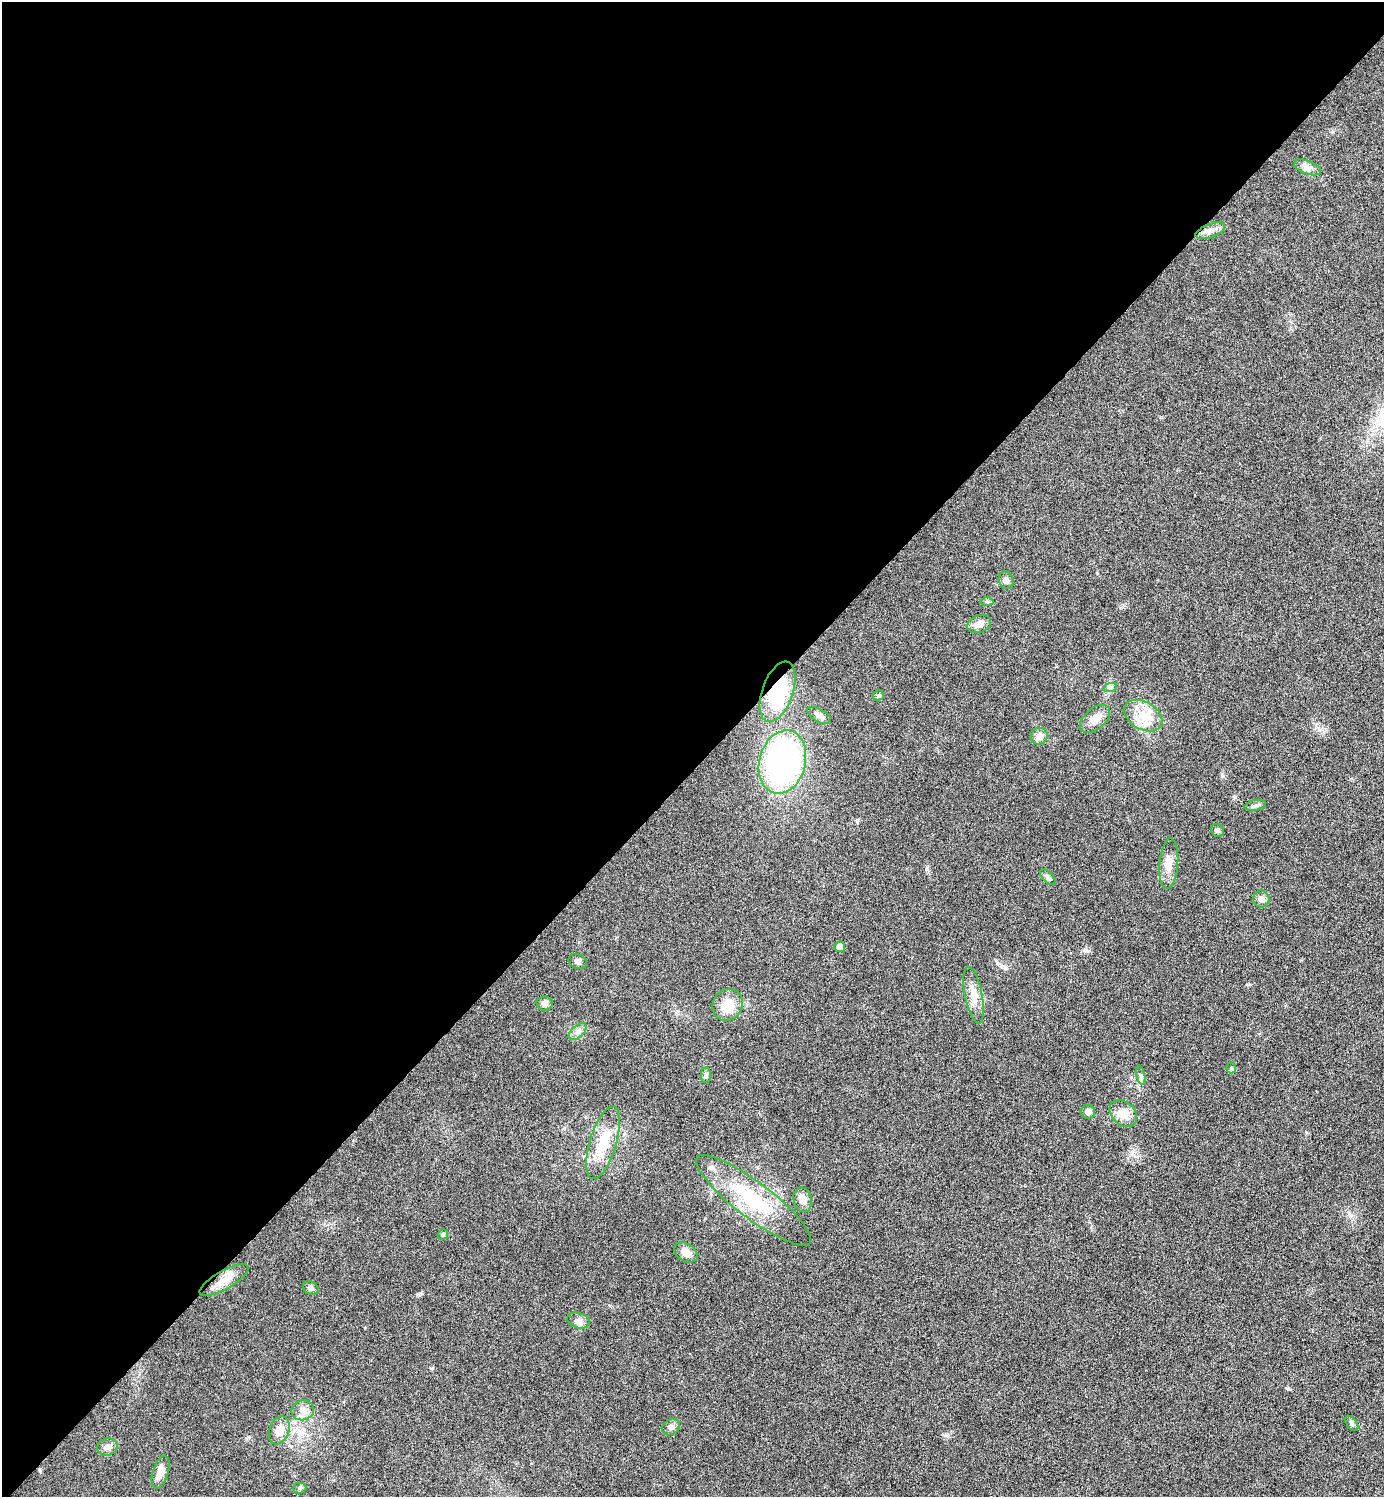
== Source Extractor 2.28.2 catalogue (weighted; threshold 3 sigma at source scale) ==
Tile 5 of 4 x 4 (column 1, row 2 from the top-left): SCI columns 160-1541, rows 2996-4490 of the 5987 x 5987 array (HDU 1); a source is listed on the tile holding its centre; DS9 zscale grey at full resolution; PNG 1386 x 1499 px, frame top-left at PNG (2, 2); each listed source drawn as its Kron ellipse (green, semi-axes under 4 px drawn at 4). Shown black and unused: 51% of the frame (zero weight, under 4 of 8 exposures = <1% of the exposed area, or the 3 px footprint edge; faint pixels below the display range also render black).
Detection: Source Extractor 2.28.2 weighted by HDU 2 'WHT'; one run over the whole footprint, this tile lists its part. Background 0.0326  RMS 0.0037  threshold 0.0151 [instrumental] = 3 sigma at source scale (4.09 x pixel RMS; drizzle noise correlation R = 1.36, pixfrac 0.8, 0.05/0.05 arcsec/px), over >= 5 px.
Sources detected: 45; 1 inside a brighter listed object's ellipse — not listed separately; the other 44 listed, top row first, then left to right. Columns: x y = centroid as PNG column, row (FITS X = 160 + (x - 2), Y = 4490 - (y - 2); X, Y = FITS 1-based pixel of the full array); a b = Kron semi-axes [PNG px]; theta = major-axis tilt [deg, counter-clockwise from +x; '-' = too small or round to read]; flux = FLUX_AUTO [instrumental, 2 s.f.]
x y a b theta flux
1308 167 14 7 -20 1.8
1210 231 15 6 21 2.1
1006 580 9 7 -60 1.2
987 602 6 4 0 0.57
979 624 12 8 22 1.9
1110 688 7 4 19 0.74
778 692 32 15 70 23
878 695 5 5 - 0.54
819 715 13 6 -30 1.6
1143 716 20 14 -31 6.9
1095 719 18 10 41 3.5
1039 736 8 8 - 2.3
782 762 32 23 74 90
1255 805 11 5 11 0.98
1217 830 7 6 - 0.73
1169 864 25 9 85 3.7
1048 877 10 5 -46 0.91
1261 899 8 8 - 1.9
840 947 5 5 - 3.7
578 962 9 7 -19 1.1
974 995 29 8 -79 4.3
545 1003 8 7 - 1.4
728 1005 16 14 58 6.5
578 1032 11 6 41 1.4
1231 1068 5 5 - 0.44
706 1075 8 5 88 0.78
1141 1075 9 4 -77 0.83
1088 1112 7 6 - 1.4
1123 1113 15 11 -44 4.4
603 1143 38 13 73 9.8
753 1200 71 18 -37 23
803 1200 12 9 -76 2.8
443 1235 5 5 - 0.75
686 1252 13 8 -32 2.6
224 1280 27 9 29 4.8
311 1288 8 6 -33 1.1
578 1321 11 7 -17 1.7
303 1410 11 10 - 2.3
1352 1423 9 5 -51 0.78
671 1427 9 7 36 1.2
279 1430 14 10 71 3.7
107 1447 10 8 20 1.6
160 1472 17 7 72 3
300 1488 6 5 - 0.66
Overlapping masked pixels (flux is a lower limit): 2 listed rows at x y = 778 692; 224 1280
Unlisted compact peaks at least as high as the median listed source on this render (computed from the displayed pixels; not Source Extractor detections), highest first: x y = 432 1368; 1086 951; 946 1435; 418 1294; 927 869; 857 821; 1222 776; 1319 730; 1288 1389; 248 1437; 1306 1132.